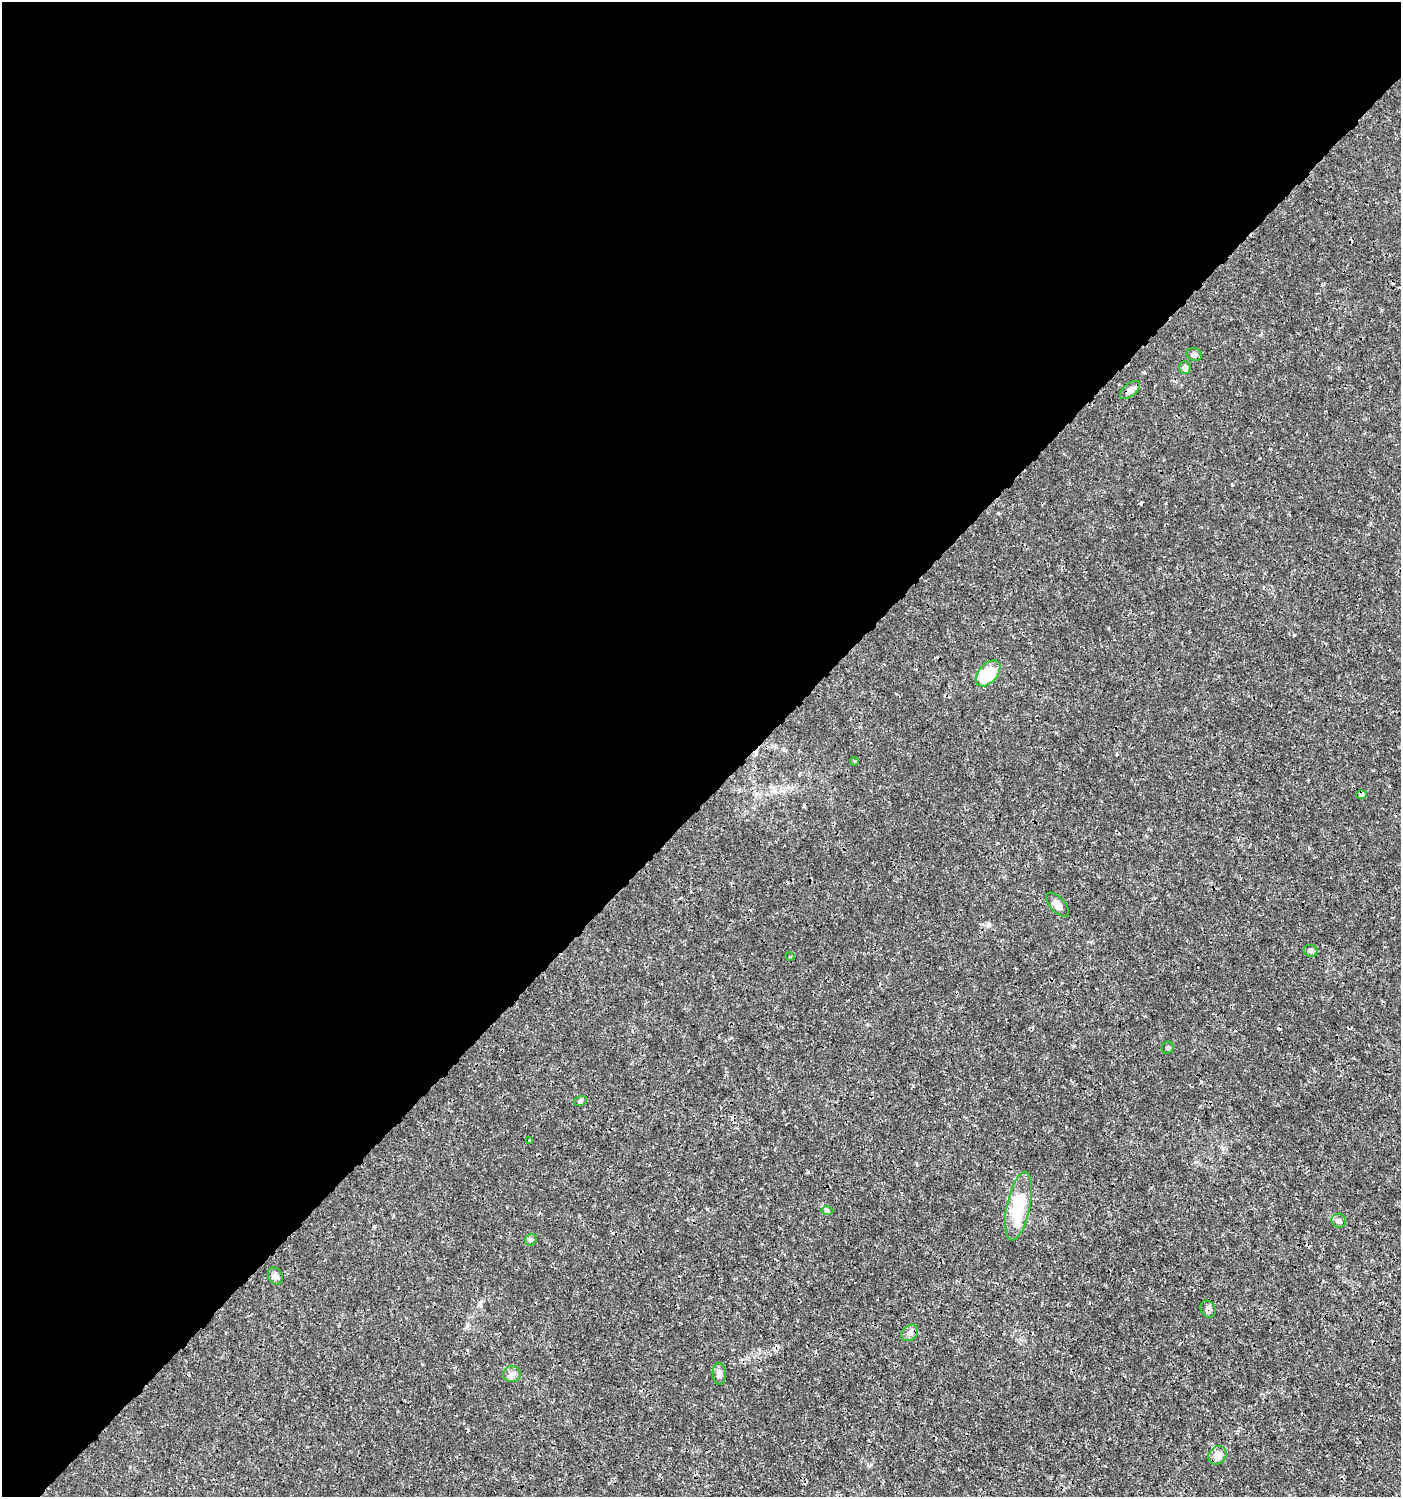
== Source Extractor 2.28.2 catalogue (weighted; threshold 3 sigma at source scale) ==
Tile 2 of 4 x 4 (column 2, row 1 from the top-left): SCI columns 1598-2996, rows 4535-6029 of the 6057 x 6072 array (HDU 1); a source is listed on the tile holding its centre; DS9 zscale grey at full resolution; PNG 1403 x 1499 px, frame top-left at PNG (2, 2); each listed source drawn as its Kron ellipse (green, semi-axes under 4 px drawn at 4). Shown black and unused: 54% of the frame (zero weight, under 3 of 4 exposures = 5% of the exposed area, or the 3 px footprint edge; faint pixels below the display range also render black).
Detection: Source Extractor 2.28.2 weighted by HDU 2 'WHT'; one run over the whole footprint, this tile lists its part. Background 0.00101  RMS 7.8e-04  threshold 0.0035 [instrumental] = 3 sigma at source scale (4.5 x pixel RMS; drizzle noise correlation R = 1.50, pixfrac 1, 0.0396/0.0396 arcsec/px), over >= 5 px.
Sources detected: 26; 4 cosmic-ray / hot-pixel residue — neither listed nor drawn; the other 22 listed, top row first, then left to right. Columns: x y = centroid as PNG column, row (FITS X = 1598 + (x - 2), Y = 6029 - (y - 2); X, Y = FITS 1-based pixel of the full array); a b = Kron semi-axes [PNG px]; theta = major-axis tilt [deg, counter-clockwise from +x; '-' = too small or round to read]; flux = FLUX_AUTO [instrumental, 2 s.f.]
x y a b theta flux
1194 355 8 6 -17 0.23
1185 368 6 5 - 0.35
1130 390 12 6 39 0.48
988 673 15 9 48 3.9
854 761 4 3 - 0.087
1361 795 5 4 - 0.34
1057 905 15 7 -47 0.53
1311 951 7 6 - 0.27
790 956 4 3 - 0.067
1168 1048 6 5 - 0.15
580 1101 6 5 - 0.13
530 1140 3 2 - 0.085
1018 1206 35 11 78 4
827 1211 6 4 1 0.11
1339 1221 7 7 - 0.26
531 1240 6 5 - 0.14
275 1276 9 7 -60 0.28
1208 1309 9 7 -63 0.28
910 1333 9 7 44 0.3
512 1374 9 8 - 0.39
719 1374 11 6 -88 0.35
1217 1455 10 8 51 0.75
Overlapping masked pixels (flux is a lower limit): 1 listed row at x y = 1208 1309
Unlisted compact peaks at least as high as the median listed source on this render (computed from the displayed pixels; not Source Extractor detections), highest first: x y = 1294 635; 1108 628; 707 1209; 1232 485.